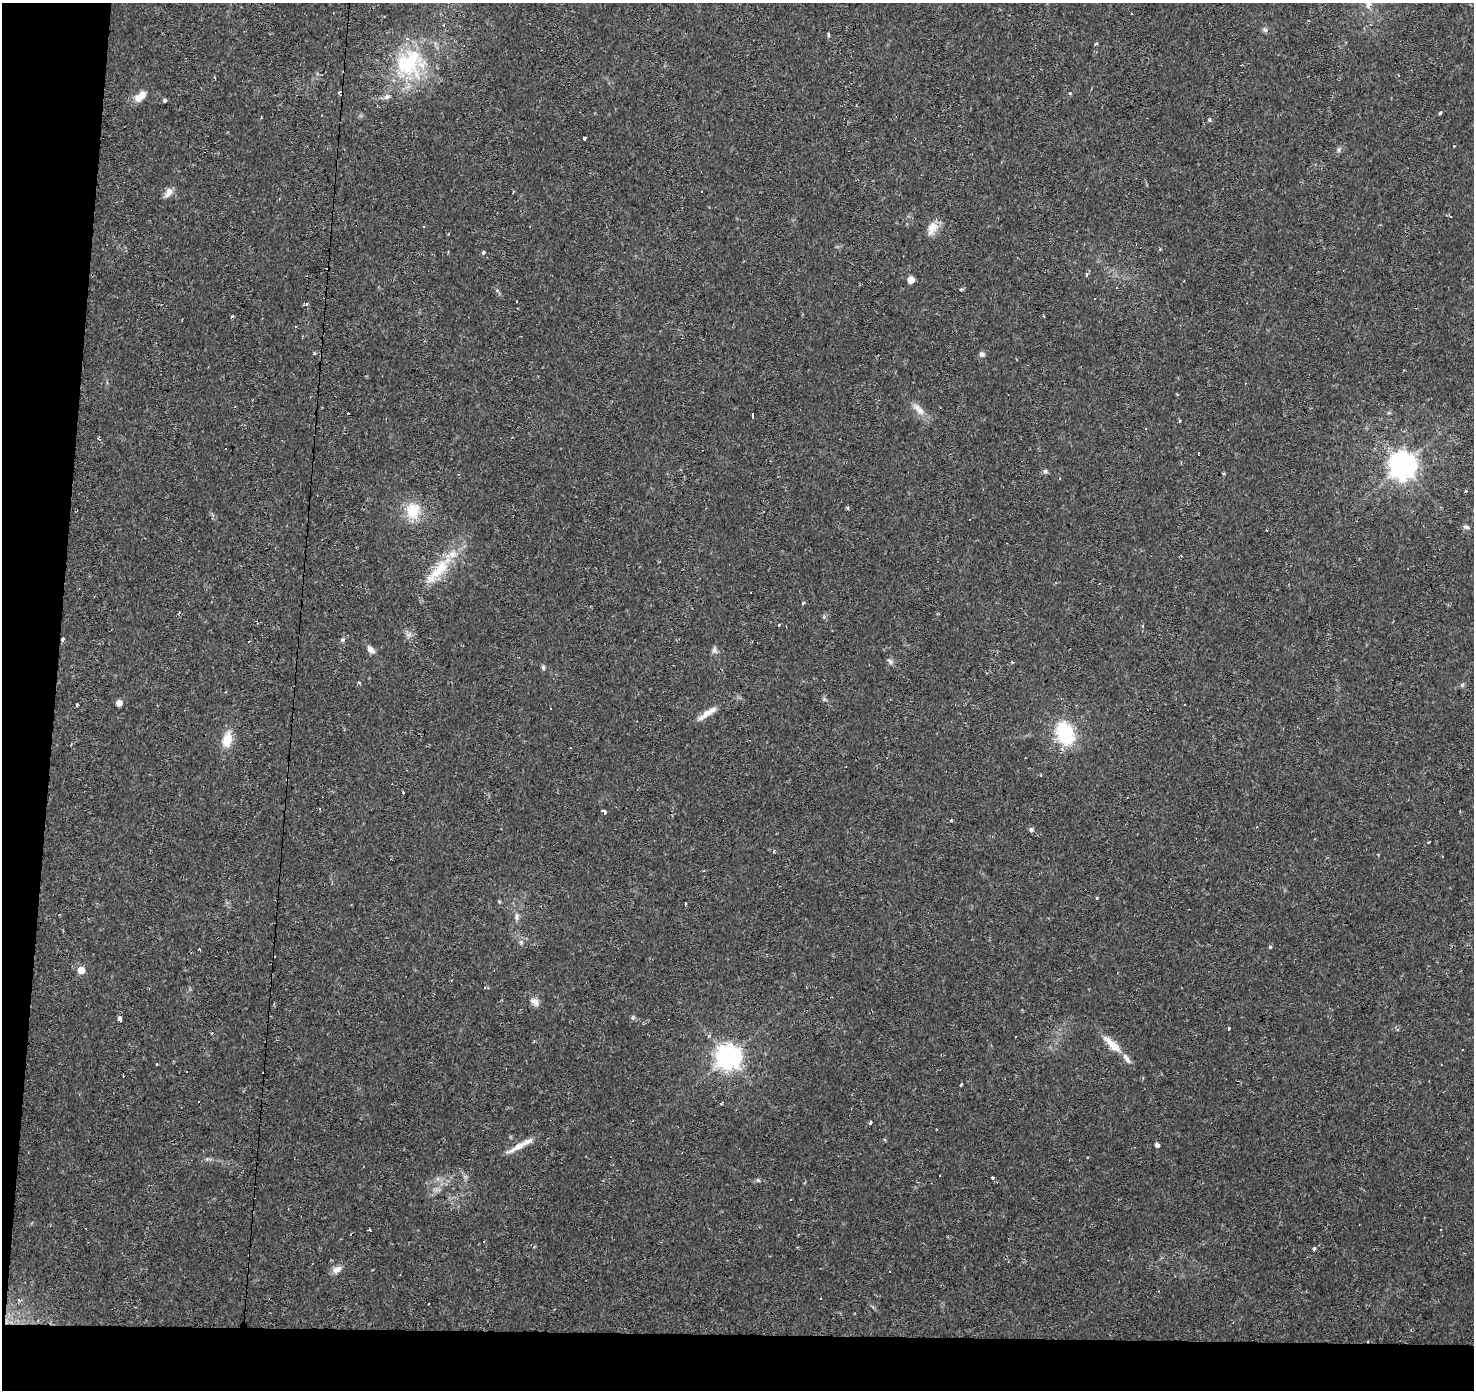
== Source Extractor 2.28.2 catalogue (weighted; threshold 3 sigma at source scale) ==
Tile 7 of 3 x 3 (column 1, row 3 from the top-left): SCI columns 1-1472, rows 226-1613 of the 4422 x 4663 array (HDU 1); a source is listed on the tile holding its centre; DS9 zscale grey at full resolution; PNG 1476 x 1392 px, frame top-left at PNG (2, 3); no overlay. Shown black and unused: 8% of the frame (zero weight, under 2 of 3 exposures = <1% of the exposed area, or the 3 px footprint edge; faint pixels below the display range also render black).
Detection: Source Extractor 2.28.2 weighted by HDU 2 'WHT'; one run over the whole footprint, this tile lists its part. Background 0.0434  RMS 0.0035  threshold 0.0159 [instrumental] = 3 sigma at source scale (4.5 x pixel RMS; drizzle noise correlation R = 1.50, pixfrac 1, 0.0396/0.0396 arcsec/px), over >= 5 px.
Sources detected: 117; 26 cosmic-ray / hot-pixel residue — not listed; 3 inside a brighter listed object's ellipse — not listed separately; the other 88 listed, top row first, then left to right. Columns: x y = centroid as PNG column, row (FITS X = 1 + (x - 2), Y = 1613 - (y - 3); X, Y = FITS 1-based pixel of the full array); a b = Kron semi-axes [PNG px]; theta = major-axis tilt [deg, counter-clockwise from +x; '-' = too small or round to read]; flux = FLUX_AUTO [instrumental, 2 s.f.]
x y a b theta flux
1369 5 11 8 83 2
1131 13 3 3 - 1.3
1265 30 8 5 -53 0.82
828 35 6 3 90 0.45
1096 44 3 3 - 1
410 63 44 39 29 33
1070 93 4 3 - 0.44
140 96 17 9 37 4.1
165 100 4 4 - 0.68
1440 113 4 3 - 0.54
1209 120 5 4 - 0.55
585 138 3 3 - 11
1454 146 3 3 - 1.4
1339 150 8 5 72 0.74
701 191 3 3 - 0.89
169 192 13 8 62 2.4
932 228 20 11 64 3.9
1160 249 4 3 - 0.33
483 253 3 3 - 1.4
1087 275 4 3 - 1.7
911 280 5 5 - 5.1
1117 288 3 2 - 0.42
961 289 5 4 - 0.51
1095 299 3 3 - 1.4
982 354 7 6 - 1.2
918 409 19 9 -46 3.3
753 415 4 3 - 1.6
99 437 5 3 - 0.42
1198 453 3 2 - 0.34
1403 465 8 8 - 420
1045 472 7 6 - 0.75
413 511 24 20 83 9.6
1466 527 9 5 -23 0.88
438 571 56 14 49 14
803 603 4 3 - 2.4
179 613 5 3 - 0.42
778 625 3 3 - 0.94
1142 626 4 3 - 0.33
408 635 8 6 -44 1.1
63 640 4 3 - 4.8
342 640 6 5 - 0.62
370 649 11 6 -48 2.1
714 650 9 6 -90 1.1
890 661 10 5 -43 0.95
543 667 7 5 -75 0.62
359 682 4 3 - 0.65
1462 685 6 4 47 0.52
824 699 6 4 -48 0.6
119 703 5 5 - 3.4
1184 704 3 3 - 1.1
77 705 3 3 - 0.51
551 709 3 3 - 0.64
707 713 25 7 38 3.7
1065 733 21 14 -69 24
227 739 17 10 75 6.6
403 793 3 2 - 0.41
604 811 5 3 - 2.1
951 821 5 3 - 0.43
1031 829 6 6 - 0.81
774 851 4 2 - 0.38
1443 856 3 2 - 0.25
1097 898 5 3 - 0.3
685 904 4 3 - 1.1
516 917 11 6 80 1.4
521 942 6 5 - 0.69
1270 947 4 4 - 0.47
199 949 3 2 - 0.45
81 970 5 5 - 6.9
535 1002 14 9 -42 2.1
633 1017 6 4 72 0.5
120 1018 4 3 - 8.5
1228 1028 3 3 - 1.2
1015 1037 3 3 - 1.4
1112 1045 30 9 -43 6
728 1056 8 8 - 330
156 1064 3 2 - 0.69
961 1085 3 2 - 0.46
721 1103 3 3 - 0.66
870 1122 3 3 - 2.9
1157 1145 4 4 - 1.3
518 1146 31 7 31 4.4
992 1178 3 3 - 0.69
758 1180 6 5 - 0.53
369 1230 3 3 - 0.86
1440 1230 3 2 - 0.36
1314 1249 4 3 - 1.1
337 1269 12 8 25 2.3
821 1299 3 3 - 1.2
Overlapping masked pixels (flux is a lower limit): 2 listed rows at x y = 1369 5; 63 640
Isophote crosses this tile's border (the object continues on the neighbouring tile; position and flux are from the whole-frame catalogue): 1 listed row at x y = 1369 5